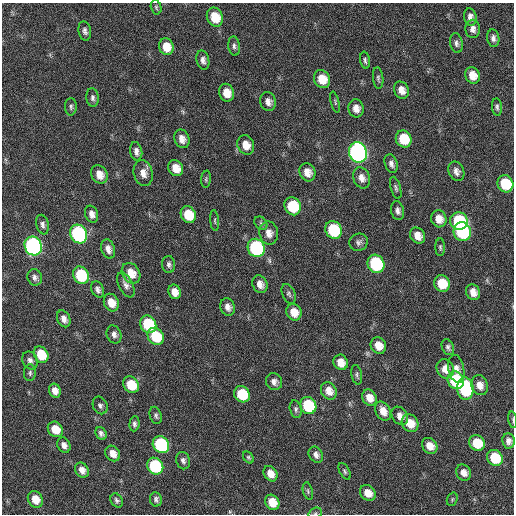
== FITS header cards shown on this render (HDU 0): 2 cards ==
NAXIS1  =                  512 / Axis length
NAXIS2  =                  512 / Axis length

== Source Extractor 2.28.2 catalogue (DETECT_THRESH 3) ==
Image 512 x 512 px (HDU 0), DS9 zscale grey, 1 PNG px = 1 image px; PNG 516 x 516 px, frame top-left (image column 1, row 512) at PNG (2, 3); each listed source drawn as its Kron ellipse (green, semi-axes under 4 px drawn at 4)
Background 23.2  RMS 5.5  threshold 16.5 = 3 sigma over >= 5 px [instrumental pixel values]
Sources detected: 127; all 127 listed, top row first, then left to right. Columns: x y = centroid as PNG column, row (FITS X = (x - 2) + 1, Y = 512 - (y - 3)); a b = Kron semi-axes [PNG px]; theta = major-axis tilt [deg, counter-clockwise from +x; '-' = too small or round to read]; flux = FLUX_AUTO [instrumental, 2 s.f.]
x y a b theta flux
156 7 7 5 -75 670
215 17 10 8 -68 8400
470 17 9 6 -80 2000
473 29 9 7 -88 1900
85 31 10 6 -80 1400
493 38 9 6 -81 1400
456 43 10 6 -79 1300
234 46 10 5 -83 1100
166 47 8 7 - 5700
203 60 10 6 -76 1600
365 60 8 4 -80 850
472 75 8 7 - 4300
378 78 11 5 -84 890
322 79 9 8 - 6900
401 90 9 7 -64 2900
226 93 9 7 -71 4900
93 98 9 6 -84 1200
268 102 9 8 - 2200
335 102 11 3 -75 550
71 107 8 6 89 940
497 107 9 5 -83 950
356 108 9 7 -81 2800
182 139 9 7 -69 3000
404 139 9 7 -65 12000
246 145 10 8 -68 4200
136 151 9 6 -80 1800
358 152 10 9 - 150000
391 164 9 6 -71 1600
176 168 8 7 - 4600
456 171 10 7 -67 1900
307 172 9 8 - 3300
143 173 13 9 -76 3300
99 175 10 7 -62 4000
361 178 11 8 -69 2700
206 179 8 5 84 650
505 184 9 7 -61 15000
396 188 11 5 -75 950
293 206 9 8 - 16000
397 211 9 6 -77 1500
92 214 9 6 -71 2100
188 215 9 7 -63 9500
439 219 8 7 - 3900
215 221 10 4 -85 650
459 221 9 8 - 31000
261 223 7 5 -47 800
42 225 10 6 -77 1400
334 230 9 8 - 25000
462 232 9 8 - 42000
269 233 11 9 -78 3200
79 234 9 8 - 68000
418 236 8 7 - 3600
359 242 9 8 - 1400
33 246 9 8 - 110000
440 247 9 5 -90 750
256 248 9 8 - 47000
108 249 10 6 -72 2300
376 264 9 8 - 37000
169 265 8 6 -87 1100
131 273 11 8 -56 5900
81 275 9 7 -59 19000
35 277 8 7 - 1300
260 284 9 7 -66 2700
442 284 8 7 - 9800
126 285 13 7 -63 2000
98 289 8 6 -66 1300
175 292 7 6 - 3100
473 292 8 7 - 3400
289 294 10 6 -67 1000
111 303 9 7 -67 4500
228 307 9 7 -67 2200
294 312 8 7 - 4900
64 319 9 6 -65 2200
148 324 9 7 -58 20000
114 334 9 7 -68 1600
156 336 9 7 -57 14000
378 346 8 7 - 4500
448 347 8 5 -65 1000
41 355 8 7 - 9000
30 360 9 7 -62 1500
341 362 8 7 - 4400
445 369 10 8 -69 3900
456 369 14 7 -79 2600
30 373 8 6 87 870
357 375 10 5 -79 920
456 380 9 8 - 27000
274 382 8 8 - 1700
131 385 9 7 -51 9900
480 385 10 8 -71 3300
465 389 11 8 -84 30000
55 391 7 5 -69 2800
329 391 9 7 -60 3500
242 394 8 7 - 14000
369 398 8 7 - 3700
100 405 9 7 -64 1200
308 405 9 7 -56 21000
296 409 9 6 -78 1000
383 411 10 7 -62 3500
156 415 9 6 -74 940
400 416 10 7 -56 2600
513 420 8 3 -81 460
410 423 9 8 - 5600
134 424 7 5 86 1100
55 429 8 7 - 5600
101 433 7 5 -62 1200
508 441 7 6 - 1800
477 443 8 7 - 9800
64 445 8 6 -63 2000
161 445 9 7 -51 41000
430 446 8 7 - 3900
113 453 8 7 - 3100
316 455 8 6 -57 1900
248 457 6 4 -52 640
495 458 8 7 - 14000
183 461 9 7 -71 1300
155 466 9 7 -50 31000
82 470 8 6 -54 2500
345 471 9 5 -62 760
464 473 8 7 - 2600
270 474 8 6 -55 3700
308 491 9 5 -77 780
368 493 9 7 -46 4200
35 499 9 7 -61 5100
156 499 7 6 - 1200
452 499 7 5 70 590
117 500 7 5 -58 950
272 502 8 6 -55 6300
315 513 7 5 20 740
At the frame edge (FLAGS 8, measured only in part): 2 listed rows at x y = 513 420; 315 513